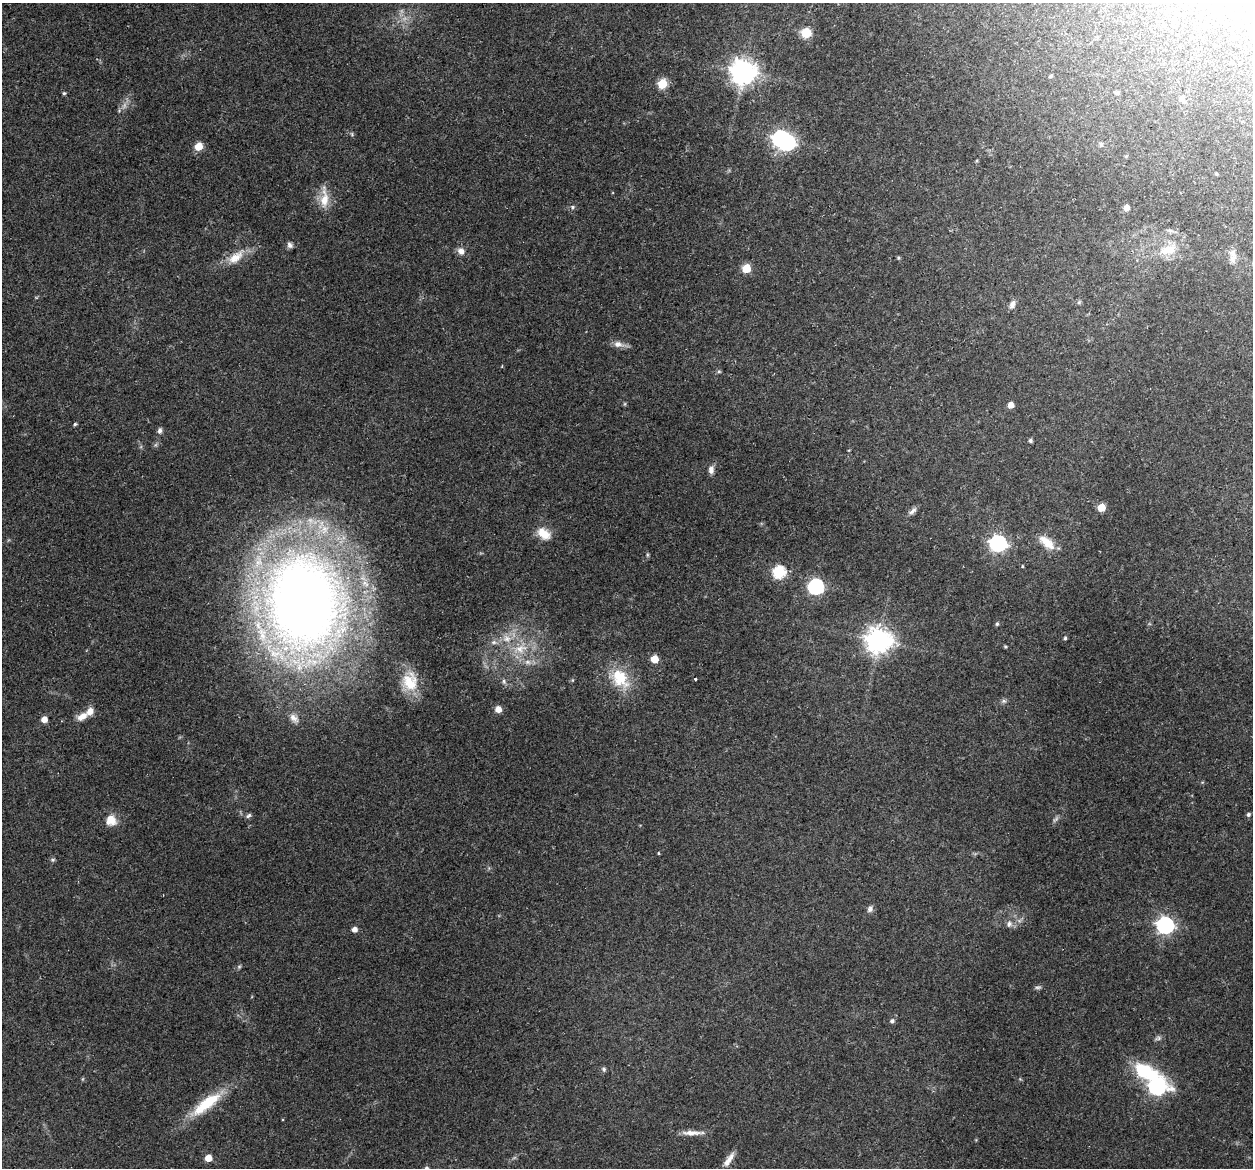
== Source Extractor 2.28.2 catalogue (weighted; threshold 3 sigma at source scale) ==
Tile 10 of 4 x 4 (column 2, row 3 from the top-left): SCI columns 1269-2519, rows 1345-2510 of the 5024 x 5087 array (HDU 1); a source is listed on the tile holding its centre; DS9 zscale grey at full resolution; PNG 1255 x 1170 px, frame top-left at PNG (2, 3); no overlay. Shown black and unused: <1% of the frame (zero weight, under 3 of 5 exposures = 3% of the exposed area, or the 3 px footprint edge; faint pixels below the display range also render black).
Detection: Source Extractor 2.28.2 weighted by HDU 2 'WHT'; one run over the whole footprint, this tile lists its part. Background 0.0622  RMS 0.0056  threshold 0.0252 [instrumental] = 3 sigma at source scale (4.5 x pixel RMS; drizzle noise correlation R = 1.50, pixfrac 1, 0.05/0.05 arcsec/px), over >= 5 px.
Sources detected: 87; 3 too faint to see at this stretch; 1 inside a brighter object's white glare — not listed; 1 inside a brighter listed object's ellipse — not listed separately; the other 82 listed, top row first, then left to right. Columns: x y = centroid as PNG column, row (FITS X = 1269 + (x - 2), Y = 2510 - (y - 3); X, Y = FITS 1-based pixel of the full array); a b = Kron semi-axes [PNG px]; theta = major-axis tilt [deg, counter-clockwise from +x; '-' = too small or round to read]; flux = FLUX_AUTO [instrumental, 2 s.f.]
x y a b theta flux
806 33 6 6 - 28
743 72 8 8 - 650
1050 76 5 4 - 1.1
662 84 6 5 - 27
64 93 4 4 - 0.82
1117 93 7 4 -1 1
1181 98 6 6 - 2.2
352 134 6 4 -72 0.76
781 138 7 6 - 180
1101 144 6 6 - 1.5
199 146 5 5 - 15
1126 156 5 3 - 0.54
1216 174 4 3 - 0.63
324 198 32 10 90 9.2
572 207 6 5 - 1.1
1126 208 6 5 - 3.7
290 245 8 7 - 1.8
1168 250 27 14 17 13
461 251 9 8 - 3.4
1233 254 16 7 -68 3.5
235 257 26 13 36 9.9
898 258 5 4 - 0.67
746 268 5 5 - 19
1079 302 6 4 46 0.9
1012 305 12 7 72 2.7
618 344 14 8 -7 3.8
719 371 5 5 - 0.9
1011 405 5 5 - 5
75 424 4 3 - 0.87
160 430 8 6 76 1.7
1030 440 4 4 - 1.2
711 470 11 7 85 2.7
1101 507 5 5 - 11
913 511 13 6 38 2.3
544 534 19 12 -38 8.3
1047 542 23 11 -39 9.5
998 543 7 7 - 170
647 555 6 4 -90 0.75
1022 566 4 4 - 0.55
779 572 6 6 - 62
816 586 7 7 - 140
304 603 84 67 -81 660
997 624 5 4 - 0.9
507 638 13 11 -34 7.1
1065 638 4 3 - 0.94
878 641 9 8 - 610
494 642 8 6 0 2
1005 647 4 3 - 0.64
520 649 22 14 17 14
654 659 5 5 - 10
528 662 9 6 -15 2.7
620 678 29 19 -50 21
695 679 3 3 - 0.88
572 680 5 3 - 0.5
504 681 8 6 -87 1.4
410 682 27 22 -85 17
1004 701 7 6 - 1.3
498 709 6 6 - 4.1
82 716 16 9 28 5
294 718 14 8 -42 3.6
44 719 5 5 - 4.4
1248 814 5 5 - 1.2
248 816 8 5 33 1.2
111 820 12 11 - 8.2
658 853 3 3 - 0.54
53 860 7 5 0 0.98
870 909 10 7 73 1.9
1009 924 10 8 68 2.8
1165 925 7 7 - 200
354 929 5 5 - 3.4
239 967 5 5 - 0.87
1038 987 9 5 12 1.2
892 1021 6 5 - 1.5
1158 1038 10 5 28 1.4
604 1069 6 5 - 1.1
1144 1072 28 15 -21 32
1157 1087 9 8 - 150
206 1104 46 13 37 24
692 1133 29 6 1 5.2
208 1158 5 5 - 7.3
729 1159 20 7 55 4.9
426 1168 6 6 - 1.4
Isophote crosses this tile's border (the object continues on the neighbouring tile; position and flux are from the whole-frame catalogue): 1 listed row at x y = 426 1168